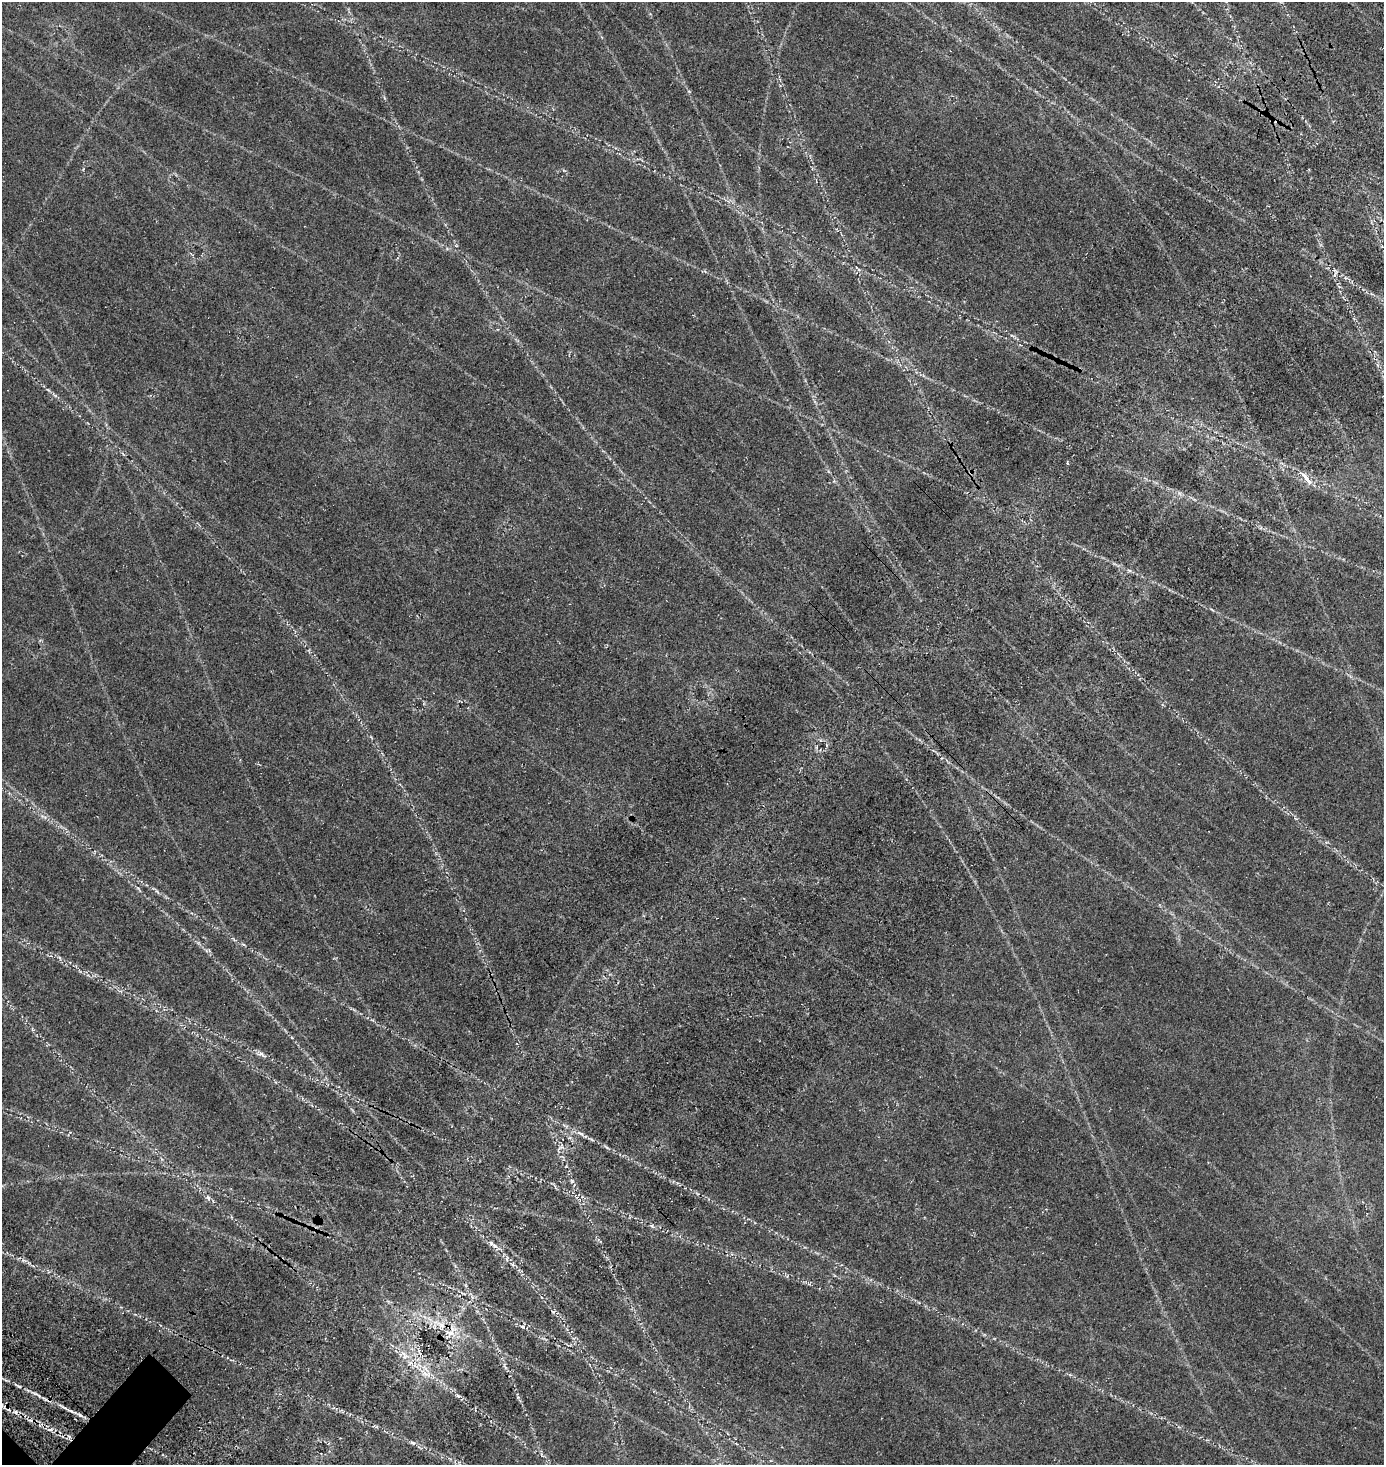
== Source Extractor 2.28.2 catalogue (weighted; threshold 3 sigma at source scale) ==
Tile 10 of 4 x 4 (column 2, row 3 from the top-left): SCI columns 1662-3043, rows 1713-3175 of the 6331 x 6330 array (HDU 1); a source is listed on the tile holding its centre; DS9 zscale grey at full resolution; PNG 1386 x 1467 px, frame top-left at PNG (2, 2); no overlay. Shown black and unused: <1% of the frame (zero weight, under 3 of 5 exposures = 11% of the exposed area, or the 3 px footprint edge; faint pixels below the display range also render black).
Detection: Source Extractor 2.28.2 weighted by HDU 2 'WHT'; one run over the whole footprint, this tile lists its part. Background 0.14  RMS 0.026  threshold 0.115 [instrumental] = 3 sigma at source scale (4.5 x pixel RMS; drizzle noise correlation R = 1.50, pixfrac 1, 0.05/0.05 arcsec/px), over >= 5 px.
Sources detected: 13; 2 cosmic-ray / hot-pixel residue — not listed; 2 inside a brighter listed object's ellipse — not listed separately; the other 9 listed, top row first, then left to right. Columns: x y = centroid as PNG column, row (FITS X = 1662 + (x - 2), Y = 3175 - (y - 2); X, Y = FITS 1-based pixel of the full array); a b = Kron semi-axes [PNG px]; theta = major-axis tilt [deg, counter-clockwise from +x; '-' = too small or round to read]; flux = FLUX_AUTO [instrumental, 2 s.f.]
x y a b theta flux
1306 478 13 4 -48 33
261 1054 13 5 -29 9.1
208 1198 8 5 -62 5.6
494 1246 9 5 -44 8.5
554 1311 6 3 20 2.9
441 1324 15 6 -36 18
404 1356 8 4 89 6.9
50 1430 6 4 -19 5.3
412 1443 7 4 -20 4.8